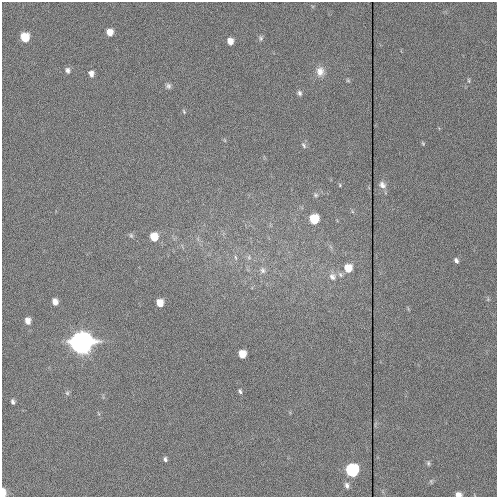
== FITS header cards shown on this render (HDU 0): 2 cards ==
NAXIS1  =                  495
NAXIS2  =                  495

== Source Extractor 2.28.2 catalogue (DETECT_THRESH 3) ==
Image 495 x 495 px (HDU 0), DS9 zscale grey, 1 PNG px = 1 image px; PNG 499 x 499 px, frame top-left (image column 1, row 495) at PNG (2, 2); no overlay
Background 547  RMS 9.8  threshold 29.5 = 3 sigma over >= 5 px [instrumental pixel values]
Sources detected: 43; all 43 listed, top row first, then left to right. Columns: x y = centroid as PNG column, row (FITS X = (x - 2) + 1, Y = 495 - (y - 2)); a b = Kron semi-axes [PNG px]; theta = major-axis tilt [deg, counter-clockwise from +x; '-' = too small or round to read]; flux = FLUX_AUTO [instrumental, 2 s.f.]
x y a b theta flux
109 32 6 5 - 7.6e+03
25 37 7 6 - 2.2e+04
261 38 8 6 -72 1.4e+03
230 41 6 5 - 6.3e+03
67 70 7 6 - 2.2e+03
320 71 13 10 86 5.7e+03
91 74 7 5 -77 3.8e+03
469 80 7 3 -82 8.7e+02
348 81 6 4 -1 8.4e+02
168 86 7 7 - 1.9e+03
299 93 7 5 -67 1.7e+03
184 111 6 4 -70 7.9e+02
423 143 6 4 -69 7.9e+02
304 145 9 5 -59 1.5e+03
340 185 5 4 - 7.3e+02
382 185 11 9 -41 3.5e+03
316 195 7 5 -32 1.3e+03
314 219 7 6 - 3.0e+04
131 235 8 5 -63 1.3e+03
154 237 7 6 - 1.6e+04
235 257 7 3 -71 1.1e+03
249 257 6 6 - 1.4e+03
456 260 6 4 -64 2.0e+03
348 268 7 6 - 1.4e+04
263 270 9 7 -73 2.4e+03
340 274 8 6 -58 2.0e+03
332 277 10 10 - 3.9e+03
488 299 7 4 72 8.2e+02
55 302 6 5 - 5.1e+03
160 303 6 5 - 1.1e+04
28 321 7 5 -78 5.4e+03
82 343 9 7 -88 2.2e+06
242 354 6 5 - 1.3e+04
240 391 6 4 -69 1.3e+03
67 393 6 5 - 1.2e+03
13 402 5 3 - 1.8e+03
165 459 6 4 -79 1.6e+03
428 463 7 5 -81 1.2e+03
352 470 7 6 - 1.4e+05
431 481 6 5 - 1.0e+03
347 485 9 6 -73 2.2e+03
3 493 7 4 87 9.9e+03
458 495 6 5 - 4.2e+03
At the frame edge (FLAGS 8, measured only in part): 2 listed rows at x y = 3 493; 458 495